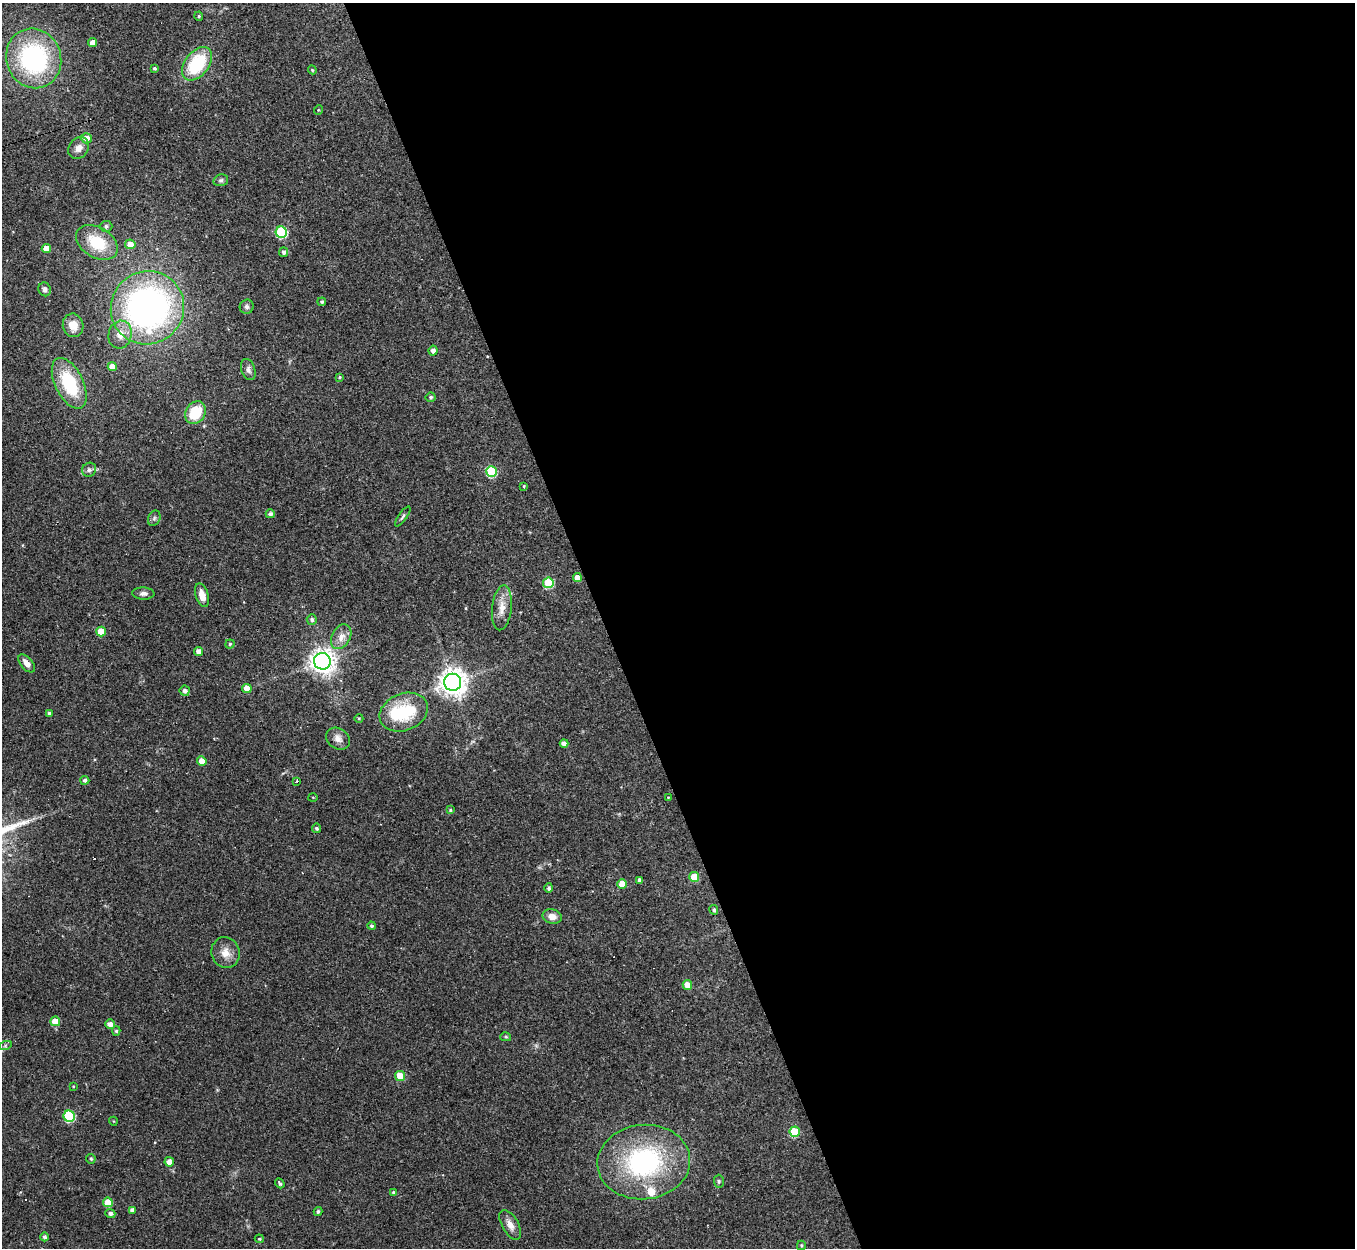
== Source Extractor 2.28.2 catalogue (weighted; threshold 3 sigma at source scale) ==
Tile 8 of 4 x 4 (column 4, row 2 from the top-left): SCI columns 4061-5413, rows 2633-3878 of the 5413 x 5393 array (HDU 1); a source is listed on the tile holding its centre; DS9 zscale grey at full resolution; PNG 1357 x 1250 px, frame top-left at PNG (2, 3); each listed source drawn as its Kron ellipse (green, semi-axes under 4 px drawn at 4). Shown black and unused: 56% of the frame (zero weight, under 2 of 3 exposures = <1% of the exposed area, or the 3 px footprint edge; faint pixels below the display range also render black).
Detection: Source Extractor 2.28.2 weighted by HDU 2 'WHT'; one run over the whole footprint, this tile lists its part. Background 0.0562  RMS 0.0055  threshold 0.0246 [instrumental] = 3 sigma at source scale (4.5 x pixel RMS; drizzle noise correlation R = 1.50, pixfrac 1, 0.05/0.05 arcsec/px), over >= 5 px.
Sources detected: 98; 1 inside a brighter object's white glare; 1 cosmic-ray / hot-pixel residue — neither listed nor drawn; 1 inside a brighter listed object's ellipse — not listed separately; the other 95 listed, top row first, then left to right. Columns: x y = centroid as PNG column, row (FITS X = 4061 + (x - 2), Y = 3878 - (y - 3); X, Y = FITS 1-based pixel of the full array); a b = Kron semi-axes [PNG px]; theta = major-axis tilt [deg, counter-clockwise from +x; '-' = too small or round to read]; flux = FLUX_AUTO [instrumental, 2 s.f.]
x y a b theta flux
199 16 5 4 - 0.67
93 42 4 4 - 4.9
34 58 30 27 -70 78
197 64 19 12 53 32
154 68 4 3 - 0.87
312 70 4 4 - 0.61
318 110 5 3 - 0.41
86 138 5 5 - 4.6
79 148 12 9 51 3.8
221 180 7 5 14 1.3
106 226 6 5 - 1.4
281 232 6 5 - 45
97 242 22 15 -31 20
130 244 5 5 - 5.7
46 249 4 4 - 7.2
284 252 5 4 - 1.7
45 289 7 6 - 1.7
322 302 4 4 - 0.91
247 307 7 7 - 1.5
147 308 37 36 - 190
73 325 12 10 -80 5.6
120 335 14 11 76 5.7
433 351 5 4 - 2.7
112 367 4 4 - 6.7
248 370 11 7 -72 2.1
339 377 4 4 - 0.64
69 383 27 14 -64 31
431 397 5 5 - 1
195 413 12 9 58 18
89 470 7 6 - 1.9
491 471 5 5 - 38
524 486 3 3 - 0.74
270 514 4 4 - 1.7
403 516 12 3 55 1.1
154 518 8 6 69 1.3
577 578 4 4 - 4.6
548 583 5 5 - 26
143 593 11 6 -3 2
202 595 12 6 -73 5.3
502 608 22 10 84 6.6
312 620 5 5 - 1.5
101 632 5 4 - 12
341 637 13 9 61 4.6
230 644 4 4 - 0.75
198 651 4 4 - 2.9
322 661 8 8 - 410
27 663 11 6 -49 3.9
453 682 8 8 - 570
247 688 5 4 - 6.2
185 691 5 5 - 1.8
404 712 25 18 22 28
49 713 4 4 - 0.8
359 718 4 3 - 0.44
338 739 13 10 -34 3.4
564 743 4 4 - 2.2
202 761 5 4 - 6.7
85 780 4 4 - 1.4
297 781 4 2 - 0.47
313 797 5 3 - 0.46
668 797 4 2 - 0.34
450 810 4 3 - 0.74
316 828 5 4 - 0.99
694 877 5 5 - 16
640 880 4 3 - 1.7
622 884 5 4 - 8.8
549 888 4 4 - 1.5
714 910 5 4 - 1.1
552 917 10 7 -13 4.2
372 926 4 4 - 1.1
225 953 15 14 - 6.1
687 985 5 4 - 7.8
55 1021 5 5 - 10
110 1024 5 4 - 3.1
116 1031 5 4 - 0.86
506 1037 5 4 - 0.76
5 1046 7 4 19 0.89
400 1076 5 5 - 13
73 1086 4 3 - 0.45
69 1116 6 5 - 44
113 1121 4 3 - 0.39
795 1132 5 5 - 21
91 1159 5 4 - 0.93
169 1162 5 4 - 3.9
644 1162 46 37 5 82
719 1181 6 5 - 0.9
280 1183 5 3 - 1.2
393 1192 4 4 - 1.1
108 1202 5 5 - 10
132 1210 4 4 - 2.3
318 1212 4 4 - 1.2
110 1213 5 4 - 1.5
510 1225 16 8 -61 4.4
45 1237 4 4 - 1.5
259 1239 5 4 - 0.63
801 1245 5 3 - 0.64